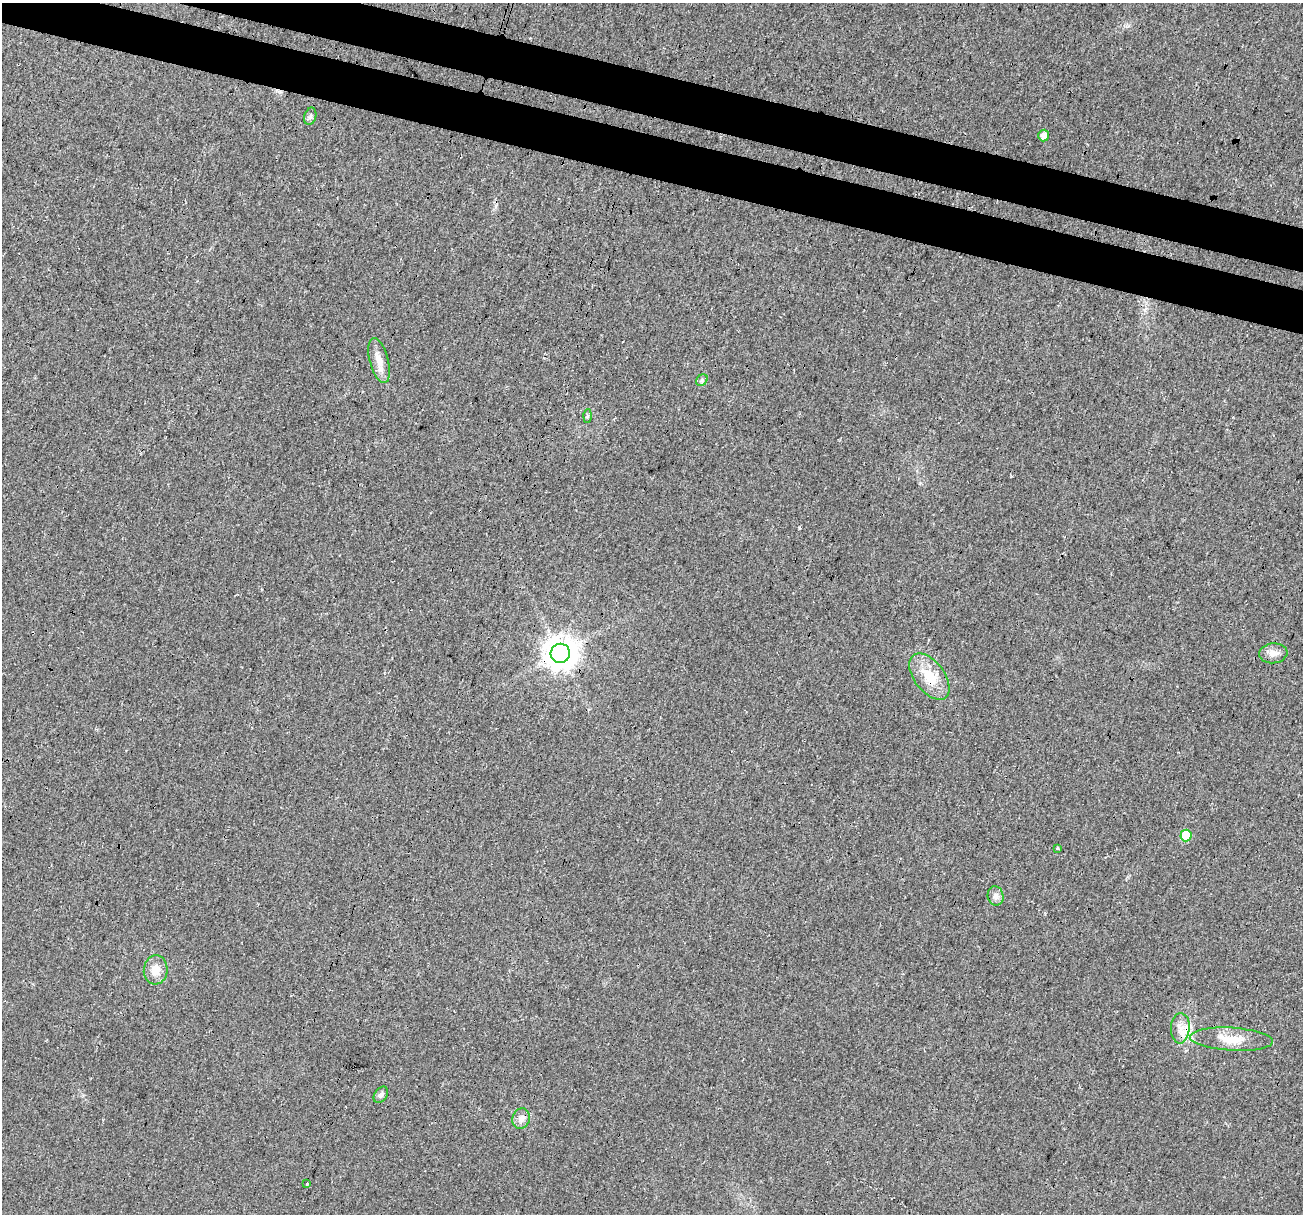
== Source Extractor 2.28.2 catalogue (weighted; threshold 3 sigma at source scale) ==
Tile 11 of 4 x 4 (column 3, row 3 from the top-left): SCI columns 2621-3921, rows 1487-2698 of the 5250 x 5459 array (HDU 1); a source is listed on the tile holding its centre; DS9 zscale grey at full resolution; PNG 1305 x 1216 px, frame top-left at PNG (2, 3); each listed source drawn as its Kron ellipse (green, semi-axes under 4 px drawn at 4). Shown black and unused: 7% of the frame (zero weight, under 3 of 4 exposures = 5% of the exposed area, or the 3 px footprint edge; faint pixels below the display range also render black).
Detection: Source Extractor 2.28.2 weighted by HDU 2 'WHT'; one run over the whole footprint, this tile lists its part. Background 0.0167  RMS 0.0067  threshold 0.03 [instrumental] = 3 sigma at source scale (4.5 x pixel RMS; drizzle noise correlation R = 1.50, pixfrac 1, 0.0396/0.0396 arcsec/px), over >= 5 px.
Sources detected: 17; all 17 listed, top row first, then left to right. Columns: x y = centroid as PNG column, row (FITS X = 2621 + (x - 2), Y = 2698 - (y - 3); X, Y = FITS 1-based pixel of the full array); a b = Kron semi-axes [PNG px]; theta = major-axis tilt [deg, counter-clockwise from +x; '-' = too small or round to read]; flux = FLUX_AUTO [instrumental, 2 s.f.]
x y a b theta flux
310 116 9 6 75 2
1044 136 6 5 - 4.7
379 361 23 9 -75 7.5
702 380 6 5 - 1.4
587 416 7 4 88 1
560 653 9 9 - 1100
1273 653 14 10 5 5
929 677 27 15 -53 19
1186 836 6 5 - 21
1057 848 3 3 - 1.4
996 896 10 8 -77 3.1
156 970 15 12 85 8.7
1180 1028 15 9 86 6.7
1232 1039 42 11 -3 15
381 1095 9 6 54 2.4
521 1118 10 8 73 4.1
306 1184 3 3 - 3
Overlapping masked pixels (flux is a lower limit): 3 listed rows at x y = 560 653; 929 677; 1232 1039
Unlisted compact peaks at least as high as the median listed source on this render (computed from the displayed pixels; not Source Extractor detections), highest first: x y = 799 528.